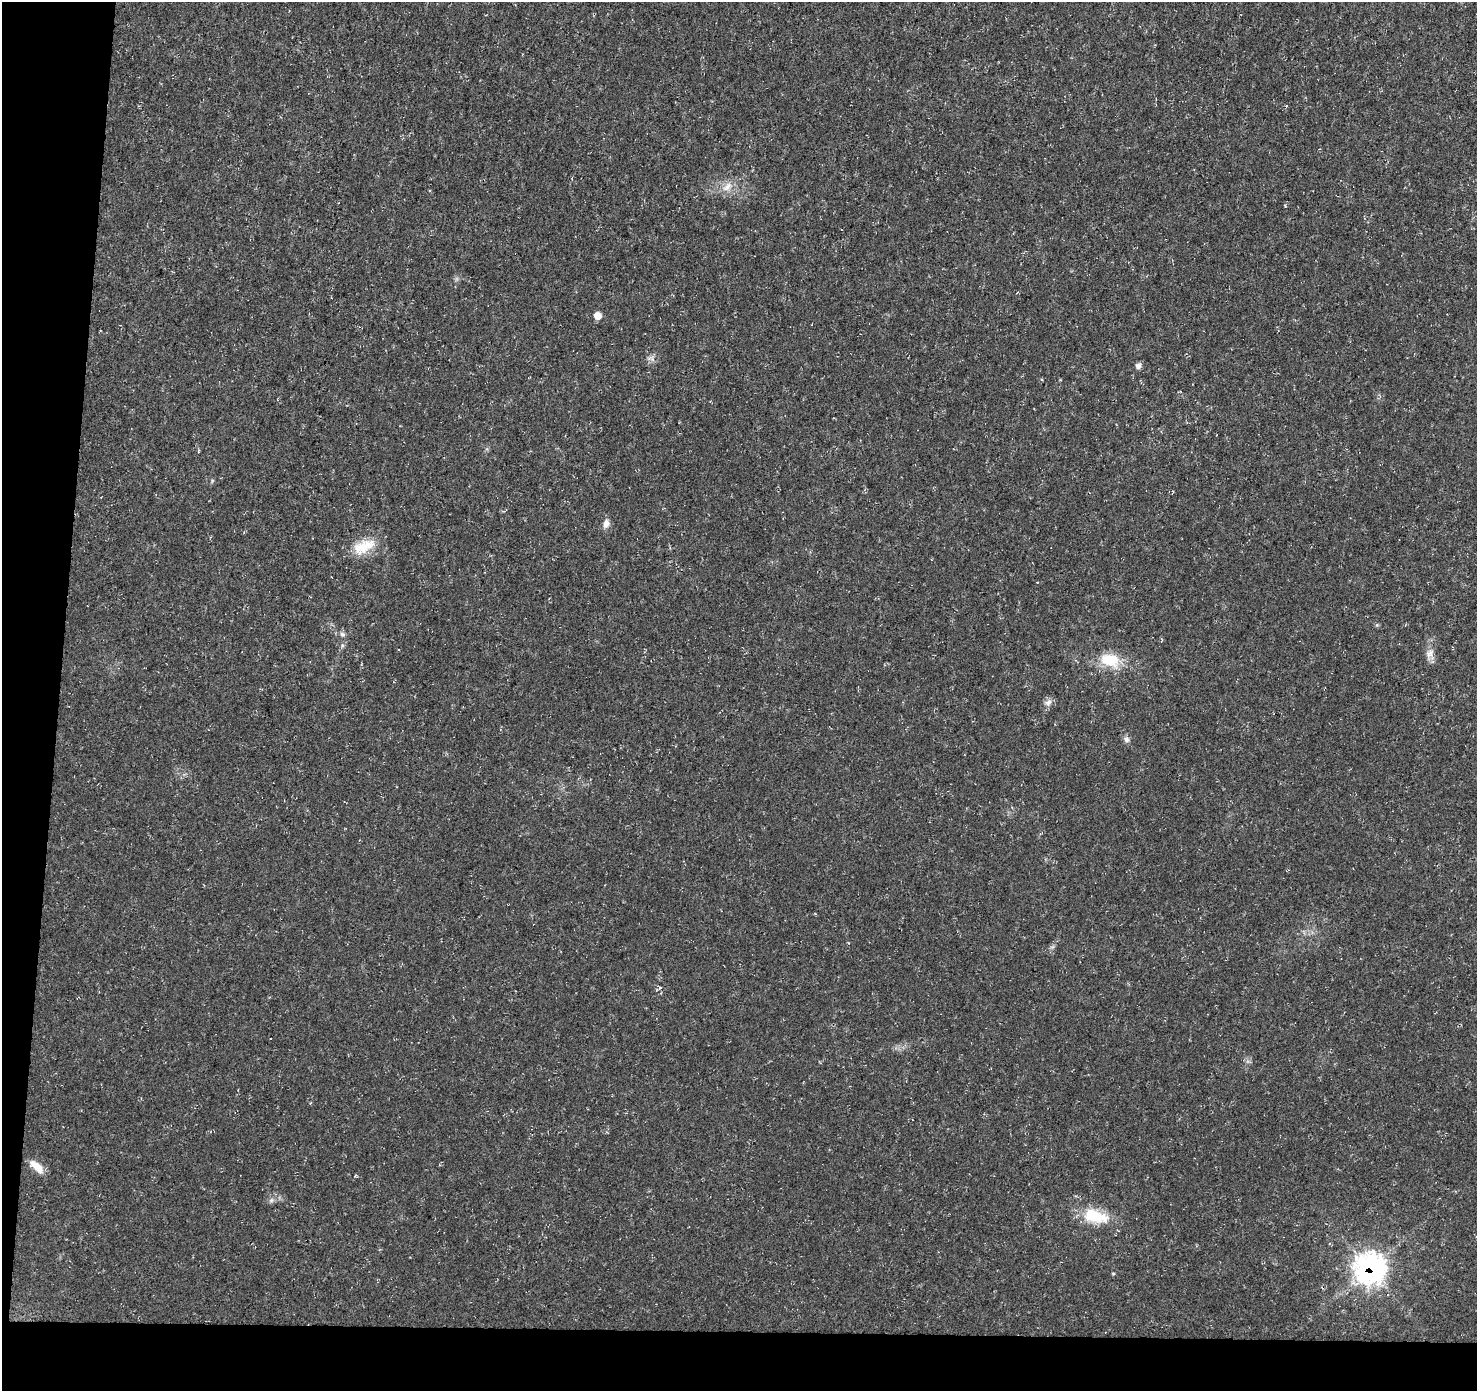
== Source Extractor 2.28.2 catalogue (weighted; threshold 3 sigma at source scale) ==
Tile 7 of 3 x 3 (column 1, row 3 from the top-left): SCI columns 1-1475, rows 228-1616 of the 4431 x 4671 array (HDU 1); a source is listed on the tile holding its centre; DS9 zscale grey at full resolution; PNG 1479 x 1393 px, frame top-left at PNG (2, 2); no overlay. Shown black and unused: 8% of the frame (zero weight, under 3 of 5 exposures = <1% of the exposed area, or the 3 px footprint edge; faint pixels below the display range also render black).
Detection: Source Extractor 2.28.2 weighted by HDU 2 'WHT'; one run over the whole footprint, this tile lists its part. Background 0.0139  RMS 0.0031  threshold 0.0138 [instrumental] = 3 sigma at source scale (4.5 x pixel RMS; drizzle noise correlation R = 1.50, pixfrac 1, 0.0396/0.0396 arcsec/px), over >= 5 px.
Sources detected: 18; all 18 listed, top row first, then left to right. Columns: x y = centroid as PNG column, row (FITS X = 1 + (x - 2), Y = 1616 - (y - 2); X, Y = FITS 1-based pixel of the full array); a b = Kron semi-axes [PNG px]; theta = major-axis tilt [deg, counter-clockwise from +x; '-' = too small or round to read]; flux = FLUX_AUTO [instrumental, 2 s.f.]
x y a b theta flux
727 187 18 8 41 2.8
597 316 7 7 - 2.7
1138 366 7 7 - 1.1
198 451 5 3 - 0.31
606 524 11 7 73 1.8
364 546 33 16 23 8.3
342 634 7 6 - 0.91
342 645 6 4 -72 0.47
1429 654 12 9 57 2
1110 660 26 17 -17 9.5
1048 702 11 7 46 1.5
1126 739 9 7 -77 1.1
37 1166 19 8 -43 4.1
355 1176 5 3 - 0.28
271 1200 7 6 - 0.8
1094 1216 34 18 -13 11
1370 1268 13 12 - 230
1113 1274 4 4 - 0.32
Overlapping masked pixels (flux is a lower limit): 1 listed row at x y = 1370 1268